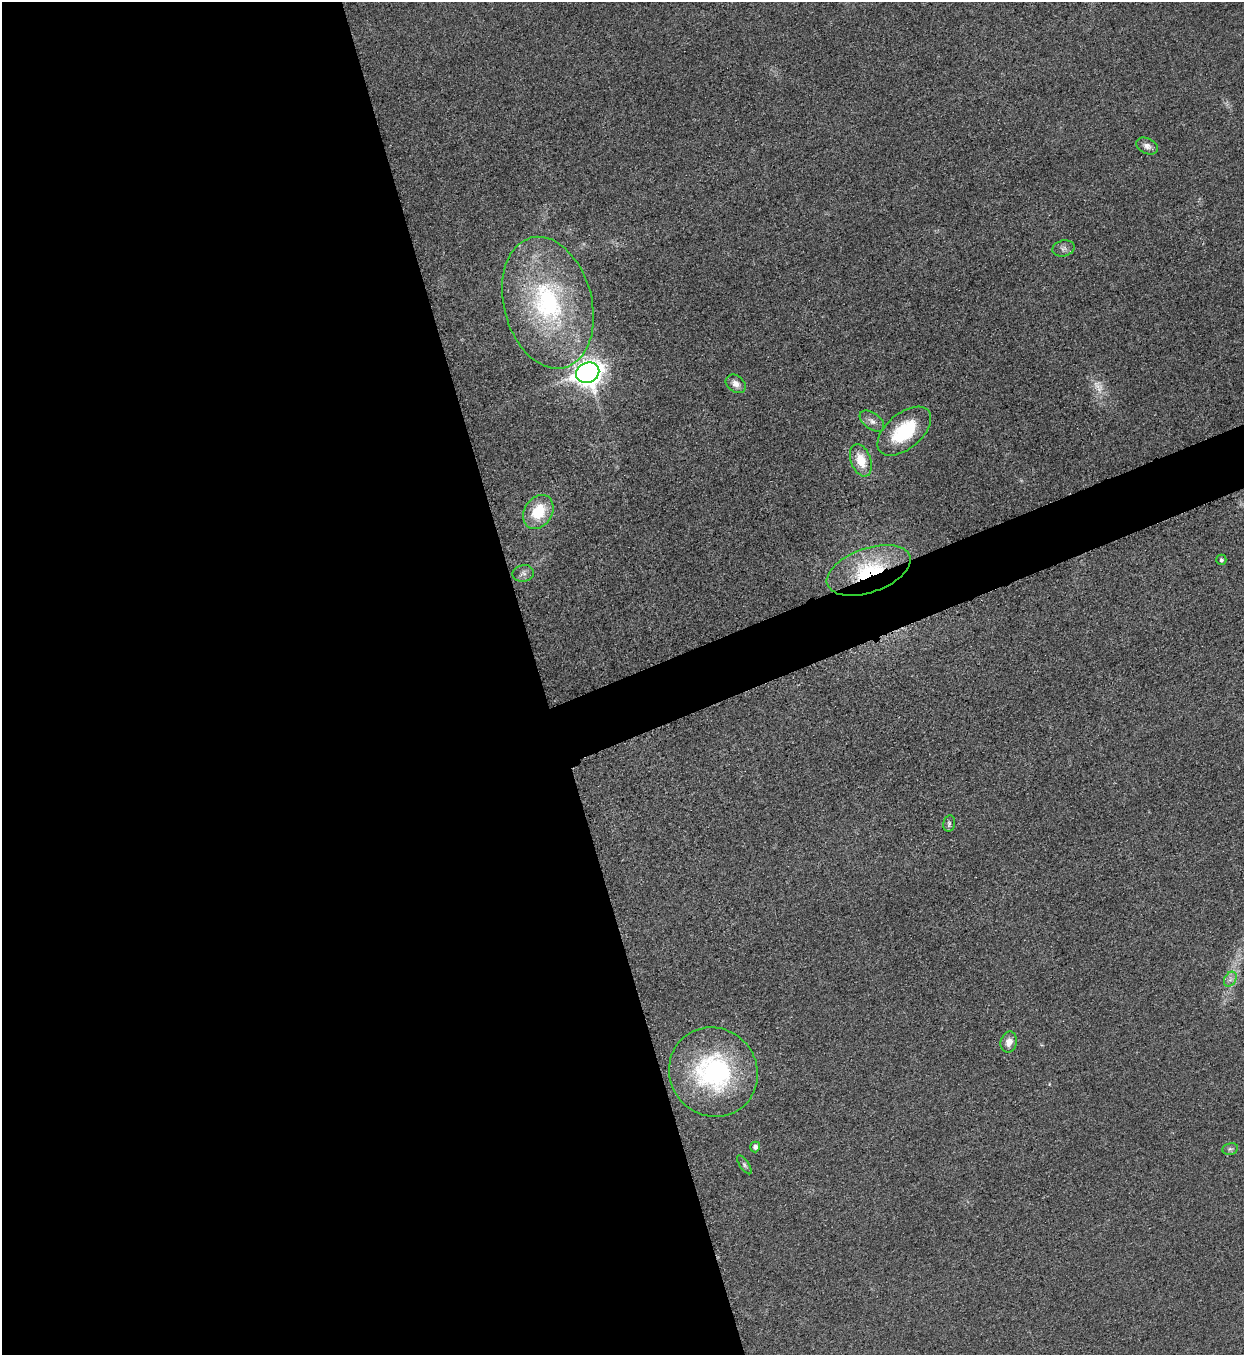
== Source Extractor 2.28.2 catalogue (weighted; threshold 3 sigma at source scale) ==
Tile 9 of 4 x 4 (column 1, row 3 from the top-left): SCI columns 288-1529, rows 1363-2715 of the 5418 x 5431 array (HDU 1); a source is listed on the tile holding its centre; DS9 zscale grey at full resolution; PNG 1246 x 1357 px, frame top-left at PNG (2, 2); each listed source drawn as its Kron ellipse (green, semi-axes under 4 px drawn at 4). Shown black and unused: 46% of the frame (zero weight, under 3 of 5 exposures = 1% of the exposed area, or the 3 px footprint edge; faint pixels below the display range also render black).
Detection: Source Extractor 2.28.2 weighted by HDU 2 'WHT'; one run over the whole footprint, this tile lists its part. Background 0.0227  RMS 0.0046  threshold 0.0208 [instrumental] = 3 sigma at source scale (4.5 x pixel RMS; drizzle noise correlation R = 1.50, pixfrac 1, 0.05/0.05 arcsec/px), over >= 5 px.
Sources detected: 20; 1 too faint to see at this stretch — neither listed nor drawn; the other 19 listed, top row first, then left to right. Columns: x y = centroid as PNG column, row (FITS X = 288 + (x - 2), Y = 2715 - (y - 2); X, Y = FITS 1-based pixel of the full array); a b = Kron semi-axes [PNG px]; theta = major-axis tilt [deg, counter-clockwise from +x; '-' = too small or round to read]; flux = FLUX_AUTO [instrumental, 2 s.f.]
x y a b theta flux
1147 146 12 7 -25 2.3
1063 248 11 8 12 2
548 303 67 44 -75 87
588 373 12 10 22 440
736 384 11 8 -38 3.1
872 421 14 8 -36 2.6
904 431 32 17 40 26
861 460 17 10 -70 10
538 512 18 14 57 16
1221 560 5 5 - 0.94
869 570 44 22 19 37
523 573 11 8 11 2.1
949 823 8 6 76 1.1
1230 979 8 5 58 1.9
1009 1042 10 8 76 3.9
713 1072 46 43 -49 70
755 1147 5 5 - 1.9
1230 1149 8 6 11 1.2
744 1165 11 4 -55 1.2
Overlapping masked pixels (flux is a lower limit): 1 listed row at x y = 869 570